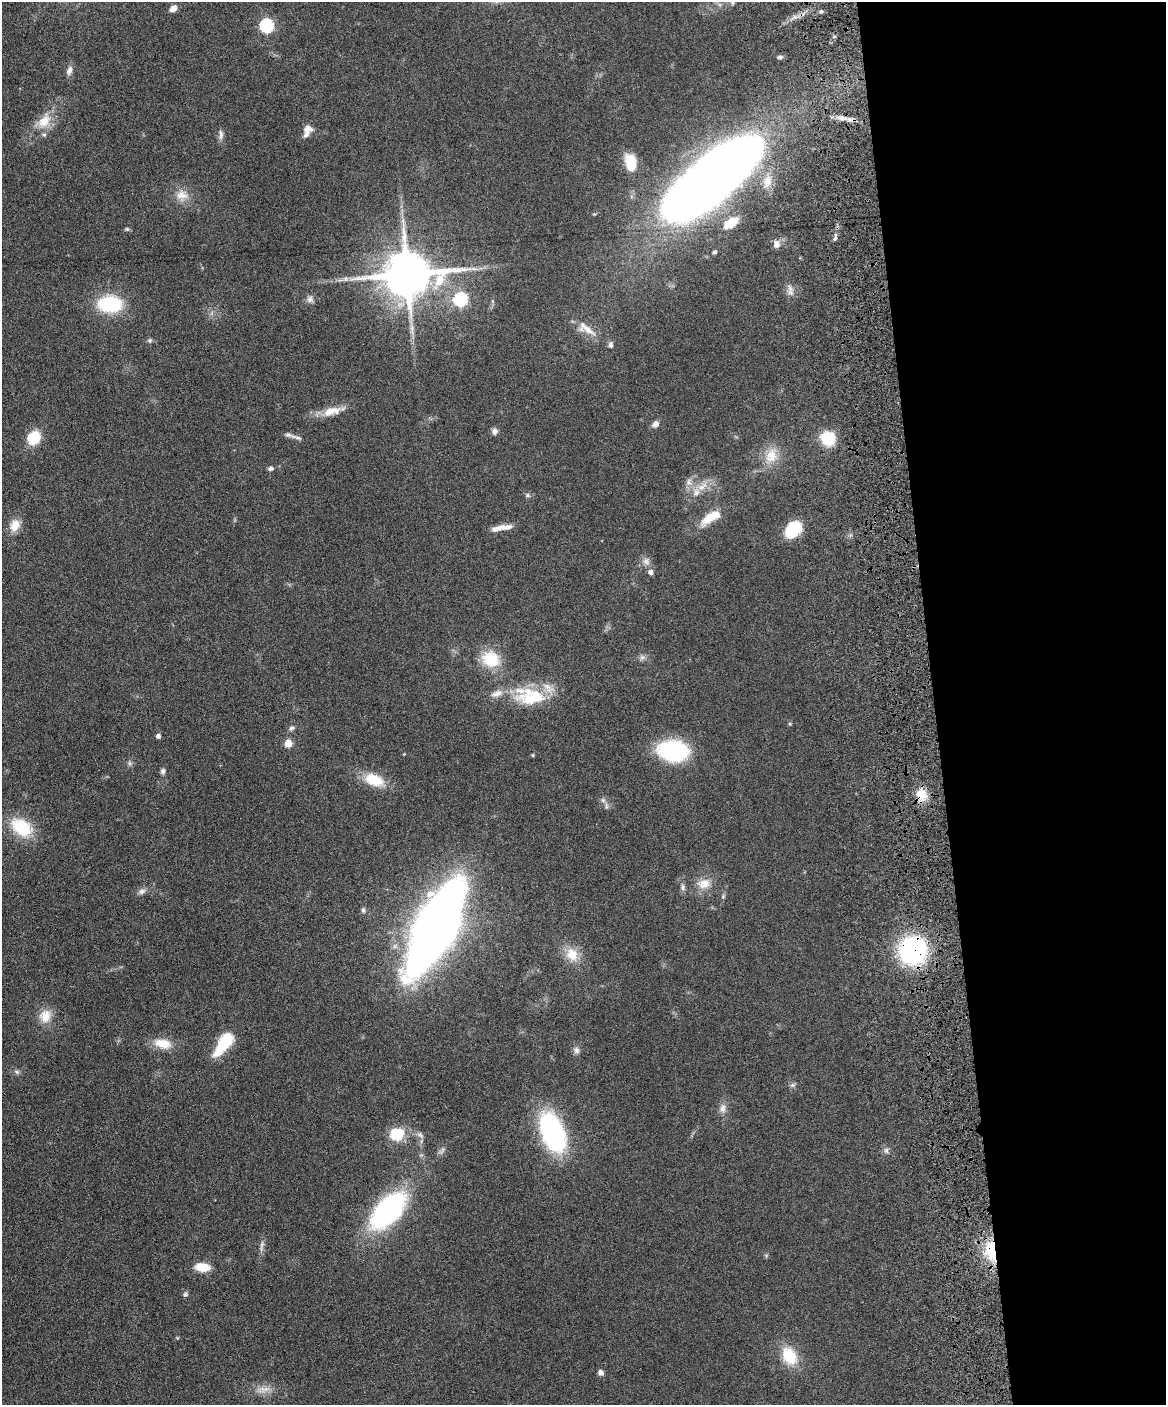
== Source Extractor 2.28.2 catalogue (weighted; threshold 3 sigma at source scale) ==
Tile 8 of 4 x 3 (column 4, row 2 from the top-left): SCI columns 3551-4714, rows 1648-3050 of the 4773 x 4593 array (HDU 1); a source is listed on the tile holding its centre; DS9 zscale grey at full resolution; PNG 1168 x 1407 px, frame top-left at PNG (2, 2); no overlay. Shown black and unused: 20% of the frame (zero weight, under 4 of 8 exposures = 3% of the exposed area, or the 3 px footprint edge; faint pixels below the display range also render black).
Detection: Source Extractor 2.28.2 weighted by HDU 2 'WHT'; one run over the whole footprint, this tile lists its part. Background 0.0802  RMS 0.0046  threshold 0.0187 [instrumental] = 3 sigma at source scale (4.09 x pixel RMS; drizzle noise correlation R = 1.36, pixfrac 0.8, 0.05/0.05 arcsec/px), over >= 5 px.
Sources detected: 100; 1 too faint to see at this stretch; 1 inside a brighter object's white glare — not listed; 11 inside a brighter listed object's ellipse — not listed separately; the other 87 listed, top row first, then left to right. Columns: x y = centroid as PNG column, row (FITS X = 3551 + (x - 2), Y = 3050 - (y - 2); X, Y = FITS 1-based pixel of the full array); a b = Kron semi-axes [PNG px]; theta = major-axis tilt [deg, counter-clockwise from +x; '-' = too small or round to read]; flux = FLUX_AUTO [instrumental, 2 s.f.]
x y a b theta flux
733 2 10 5 -90 1.1
173 8 8 6 35 2.7
821 11 6 4 1 0.78
795 17 7 4 -18 1
266 26 6 6 - 63
780 57 7 5 2 1
69 71 11 7 71 2.1
841 118 11 5 -18 2.3
44 121 23 14 54 8.2
308 129 12 9 -6 2.7
221 135 15 6 -90 1.7
631 163 18 11 -79 11
713 177 74 24 40 1100
767 182 18 11 77 6
182 195 17 15 -9 5.6
731 223 14 8 35 11
127 229 5 5 - 0.67
835 237 10 2 90 0.85
776 244 9 7 88 2.7
715 252 4 4 - 0.83
473 269 9 4 -8 1.3
407 274 14 12 2 2300
346 279 7 6 - 1.2
790 292 9 6 82 1.9
310 299 10 9 - 1.9
460 299 6 6 - 51
110 304 29 20 -1 23
588 330 27 8 -40 5.7
150 340 6 6 - 0.87
610 345 8 6 88 1.2
330 411 25 10 21 6.7
655 424 7 6 - 2.7
494 431 8 7 - 1.6
296 437 22 5 -17 2
34 438 10 9 - 16
828 438 15 14 - 13
771 456 23 16 67 8.1
270 468 7 6 - 1.1
689 482 11 8 -77 2.4
702 487 19 8 35 5
528 495 7 5 -2 0.9
709 518 25 11 38 8.9
15 525 16 11 69 5.3
496 529 21 7 22 2.9
793 529 16 12 47 18
646 561 10 8 78 2.1
651 572 6 5 - 1.8
642 657 9 7 53 1.4
491 659 24 20 -24 14
533 698 47 20 3 20
291 728 8 6 35 1.1
158 736 4 4 - 1.5
288 743 5 5 - 10
673 751 30 21 -8 39
404 754 4 4 - 0.3
533 755 4 3 - 0.52
130 763 7 4 -88 0.83
163 771 7 5 -88 1.2
374 780 26 14 -21 12
922 794 16 13 -47 6.9
603 800 7 6 - 1.1
21 827 25 17 -33 19
704 884 15 11 13 5.8
683 888 9 6 -77 1.2
142 891 10 7 32 1.6
363 910 7 5 78 0.83
435 927 56 19 63 870
913 951 20 19 - 84
572 955 20 16 -65 7.9
45 1016 18 16 77 6.3
163 1044 24 13 -13 7.4
223 1046 27 11 48 15
576 1050 10 7 -77 1.6
17 1072 8 5 -19 0.97
793 1085 7 5 20 0.97
723 1108 13 8 -88 2.6
553 1132 31 17 -69 88
397 1134 16 13 5 13
420 1135 9 7 -27 1.6
886 1151 8 6 -55 1.2
388 1211 35 19 46 91
262 1244 11 5 78 1.4
991 1251 27 13 -81 16
202 1267 13 7 -5 9.6
185 1294 7 6 - 1
789 1356 21 15 -58 14
600 1373 7 6 - 1.7
Overlapping masked pixels (flux is a lower limit): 3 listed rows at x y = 922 794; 913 951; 991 1251
Isophote crosses this tile's border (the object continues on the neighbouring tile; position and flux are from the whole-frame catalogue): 1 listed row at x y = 733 2